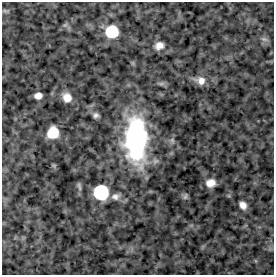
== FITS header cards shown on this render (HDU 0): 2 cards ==
NAXIS1  =                  272
NAXIS2  =                  273

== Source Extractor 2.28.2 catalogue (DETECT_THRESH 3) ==
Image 272 x 273 px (HDU 0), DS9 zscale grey, 1 PNG px = 1 image px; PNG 276 x 277 px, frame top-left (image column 1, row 273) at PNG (2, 2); no overlay
Background -1.16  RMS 1.6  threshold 4.85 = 3 sigma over >= 5 px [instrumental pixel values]
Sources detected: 16; all 16 listed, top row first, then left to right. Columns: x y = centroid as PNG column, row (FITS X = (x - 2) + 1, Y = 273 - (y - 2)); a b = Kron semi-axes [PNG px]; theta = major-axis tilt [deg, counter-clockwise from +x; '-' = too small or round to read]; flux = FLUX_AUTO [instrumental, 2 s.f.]
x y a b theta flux
5 11 7 4 -19 160
65 25 6 5 - 210
112 31 9 8 - 7000
264 39 10 5 -13 330
159 46 11 9 26 780
201 81 13 10 -22 930
38 96 7 6 - 710
67 98 9 8 - 1200
95 115 6 5 - 350
53 133 9 9 - 2800
136 138 32 16 -90 29000
210 183 9 8 - 970
101 192 9 9 - 15000
115 196 11 9 7 610
185 196 9 5 72 240
243 205 7 5 -52 670